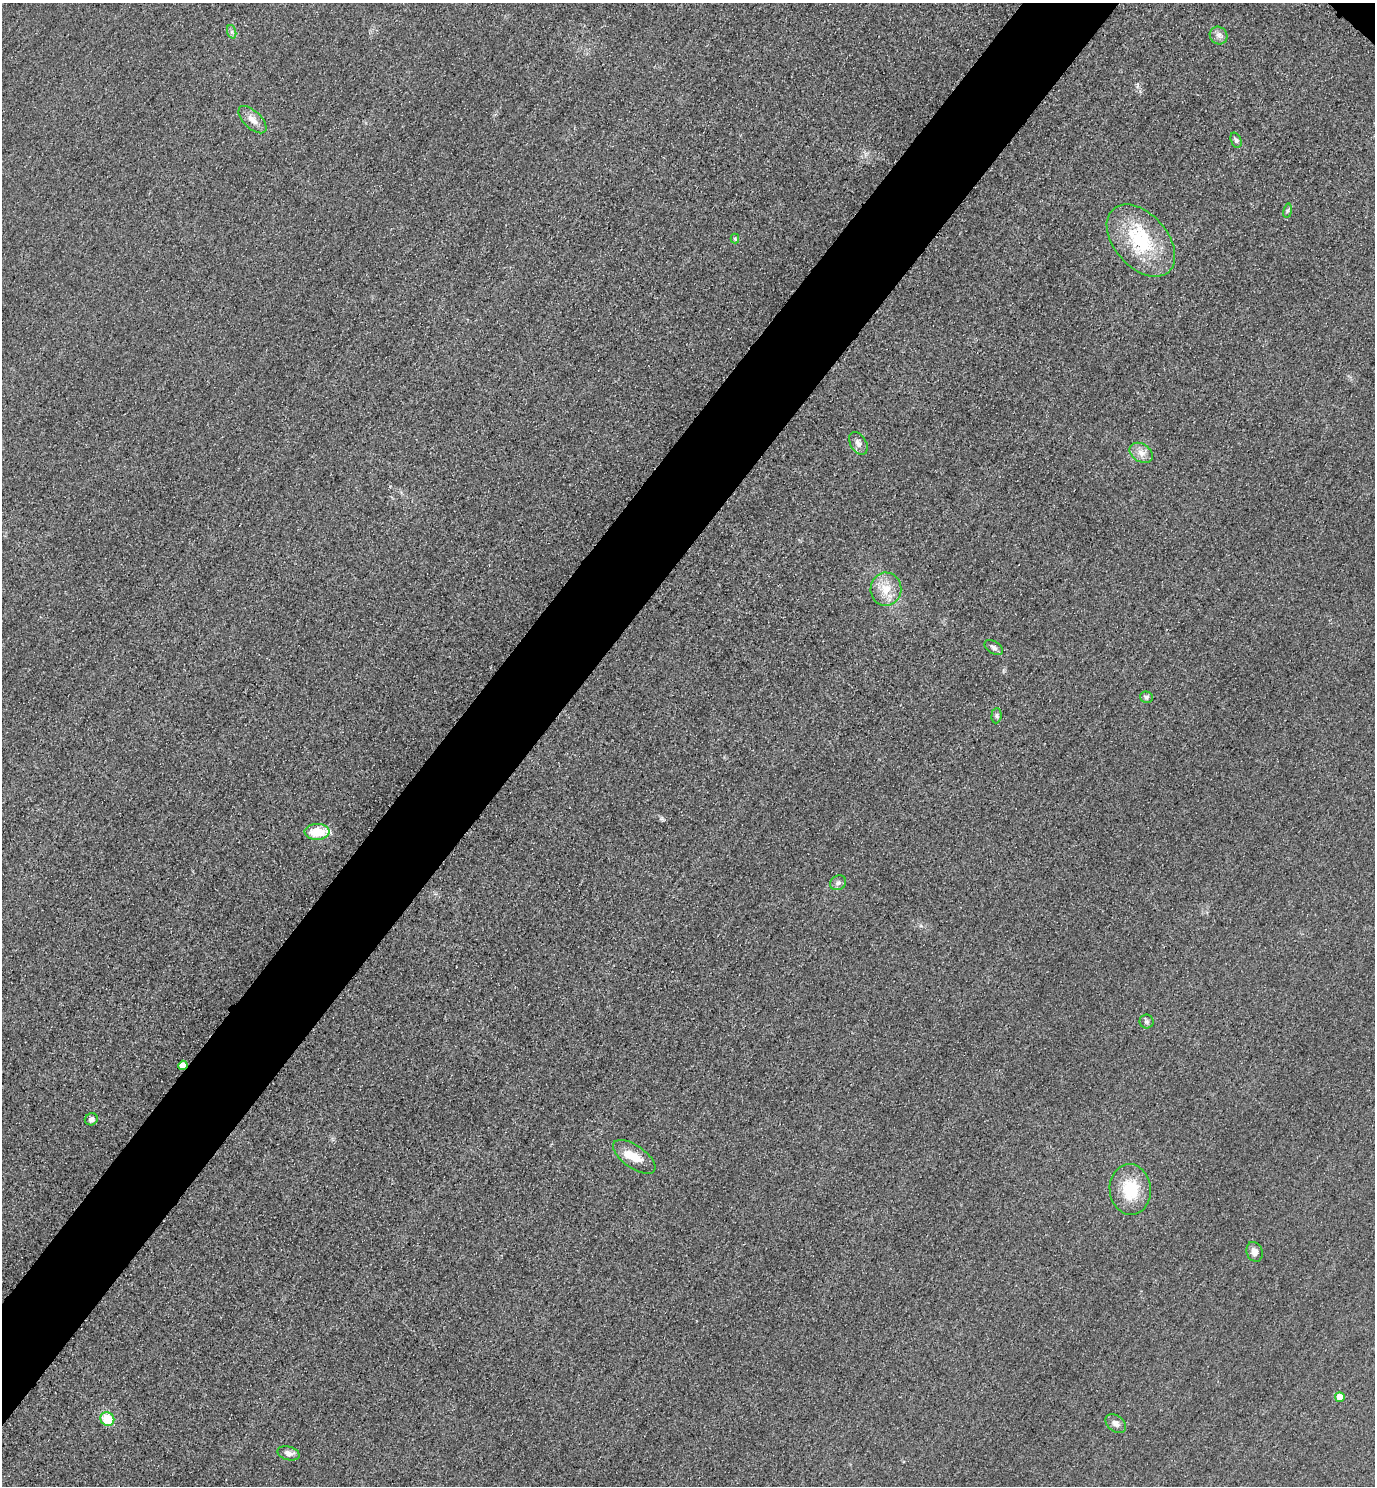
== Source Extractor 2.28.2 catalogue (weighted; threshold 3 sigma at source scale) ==
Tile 7 of 4 x 4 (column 3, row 2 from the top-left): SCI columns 3070-4442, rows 2998-4481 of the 5996 x 5993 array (HDU 1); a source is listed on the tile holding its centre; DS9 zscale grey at full resolution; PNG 1377 x 1488 px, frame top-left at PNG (2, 3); each listed source drawn as its Kron ellipse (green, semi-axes under 4 px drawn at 4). Shown black and unused: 6% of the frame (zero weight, under 3 of 4 exposures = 3% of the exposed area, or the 3 px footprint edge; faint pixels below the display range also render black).
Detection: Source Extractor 2.28.2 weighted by HDU 2 'WHT'; one run over the whole footprint, this tile lists its part. Background 0.0511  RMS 0.017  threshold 0.0753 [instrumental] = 3 sigma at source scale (4.5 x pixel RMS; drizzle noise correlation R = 1.50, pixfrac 1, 0.05/0.05 arcsec/px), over >= 5 px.
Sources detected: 27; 1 inside a brighter object's white glare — neither listed nor drawn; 1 inside a brighter listed object's ellipse — not listed separately; the other 25 listed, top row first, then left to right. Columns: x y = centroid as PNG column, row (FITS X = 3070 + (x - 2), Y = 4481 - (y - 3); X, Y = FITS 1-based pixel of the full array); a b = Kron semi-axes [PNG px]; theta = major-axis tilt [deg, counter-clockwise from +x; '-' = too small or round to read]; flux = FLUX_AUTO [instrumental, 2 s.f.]
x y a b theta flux
232 32 7 4 -71 3.6
1219 36 9 8 - 8.2
252 120 17 8 -44 15
1236 140 8 5 -69 3.8
1288 211 7 4 81 2.7
735 239 5 4 - 2.2
1141 241 42 26 -49 120
858 443 12 8 -59 8.7
1141 453 13 9 -33 12
886 589 16 15 - 29
994 647 10 6 -32 5.5
1146 697 6 5 - 4.1
996 716 8 5 85 3.6
317 832 12 8 2 44
838 883 8 7 - 5.6
1147 1022 7 7 - 4.2
183 1065 5 4 - 21
91 1119 6 6 - 7.5
634 1157 25 11 -35 28
1130 1190 25 20 -85 60
1255 1252 10 8 -70 10
1340 1397 5 5 - 21
107 1419 7 6 - 45
1116 1424 11 8 -38 8.7
289 1453 11 7 -16 8.5
Overlapping masked pixels (flux is a lower limit): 1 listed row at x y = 183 1065